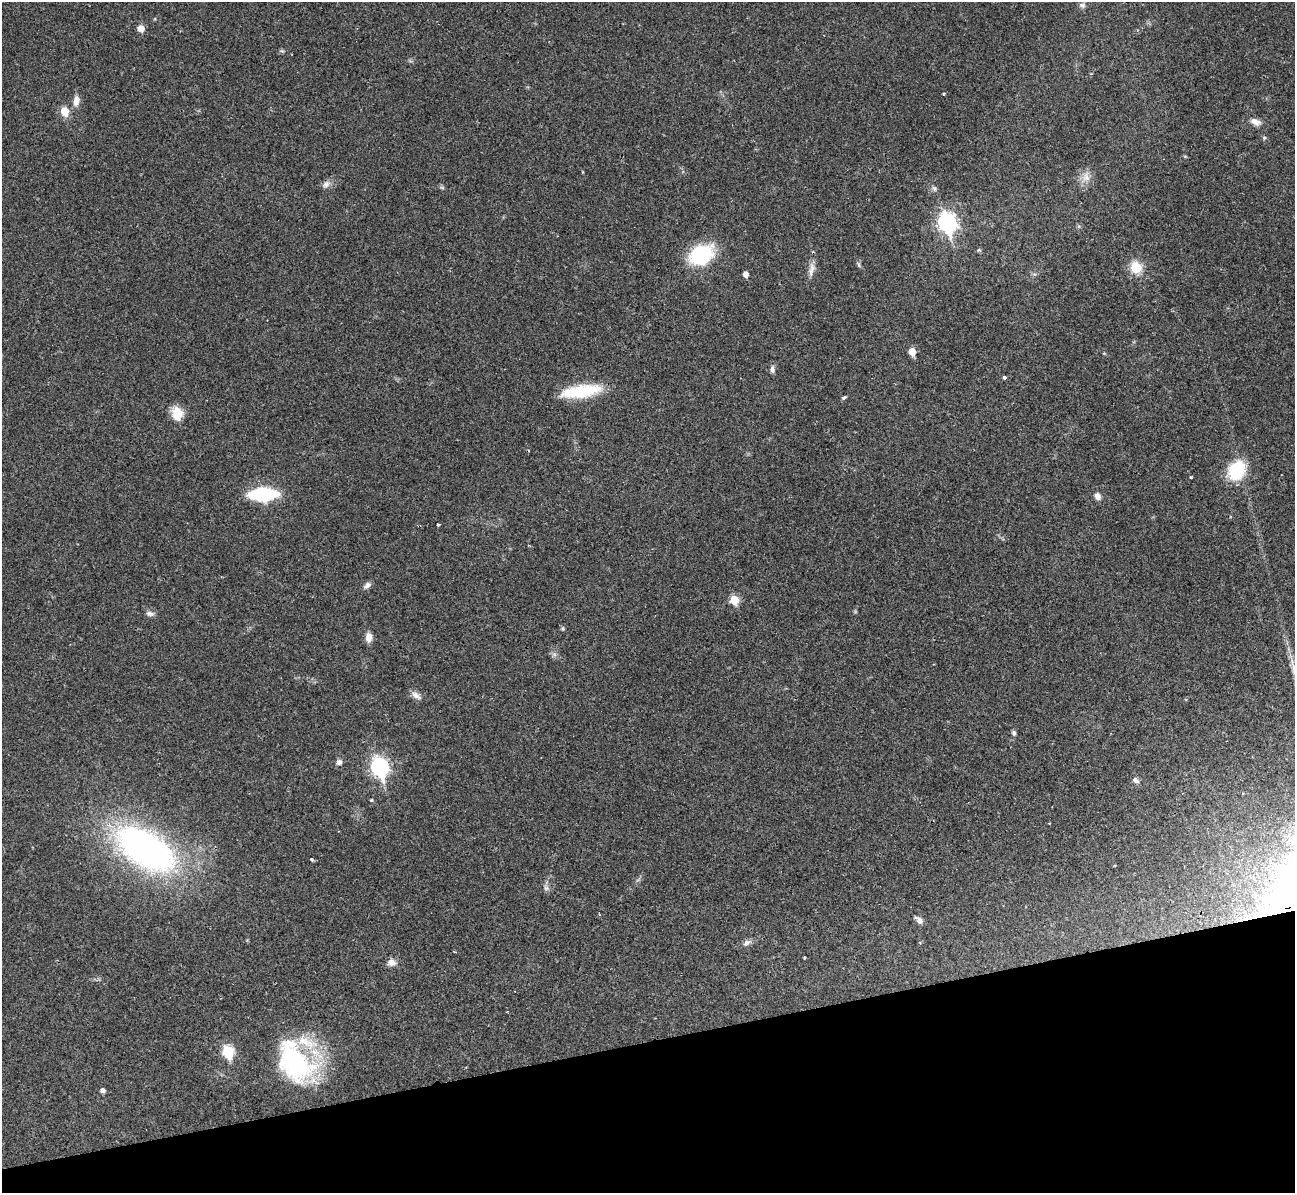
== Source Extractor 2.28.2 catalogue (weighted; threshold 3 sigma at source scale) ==
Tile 14 of 4 x 4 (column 2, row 4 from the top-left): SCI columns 1308-2600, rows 305-1495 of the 5239 x 5221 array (HDU 1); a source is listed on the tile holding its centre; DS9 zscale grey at full resolution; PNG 1297 x 1195 px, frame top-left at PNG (2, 2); no overlay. Shown black and unused: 13% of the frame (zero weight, under 2 of 3 exposures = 3% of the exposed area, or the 3 px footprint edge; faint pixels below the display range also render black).
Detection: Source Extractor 2.28.2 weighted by HDU 2 'WHT'; one run over the whole footprint, this tile lists its part. Background 0.0282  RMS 0.004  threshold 0.0182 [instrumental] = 3 sigma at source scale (4.5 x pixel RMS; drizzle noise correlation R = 1.50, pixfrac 1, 0.05/0.05 arcsec/px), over >= 5 px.
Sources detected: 57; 1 too faint to see at this stretch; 1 cosmic-ray / hot-pixel residue — not listed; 1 inside a brighter listed object's ellipse — not listed separately; the other 54 listed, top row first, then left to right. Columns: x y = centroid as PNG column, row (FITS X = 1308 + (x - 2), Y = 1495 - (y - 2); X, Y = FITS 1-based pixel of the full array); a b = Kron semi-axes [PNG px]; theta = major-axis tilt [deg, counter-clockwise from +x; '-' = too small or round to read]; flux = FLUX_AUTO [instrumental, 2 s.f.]
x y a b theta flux
1082 5 9 8 - 1.5
141 28 6 5 - 4.6
282 51 7 4 -1 0.64
943 94 3 3 - 0.56
76 101 13 8 79 3.1
65 111 6 5 - 11
1255 122 13 8 -21 3
1264 138 5 5 - 0.59
1185 156 6 3 -19 0.42
582 172 4 3 - 0.33
1086 177 15 10 -74 3.8
326 184 12 8 54 2.1
442 188 6 4 -2 0.6
934 188 8 7 - 1
947 223 9 7 -74 150
979 250 5 4 - 0.72
701 255 20 15 28 36
859 264 10 4 -60 0.84
1136 267 12 11 - 9.2
811 269 22 8 79 3
746 274 5 4 - 2.6
912 352 5 5 - 6.7
772 369 9 6 -88 1.5
1004 377 3 3 - 1.9
581 391 44 13 8 22
844 398 5 3 - 1.5
177 413 16 12 -71 7
1236 470 18 14 60 24
1191 477 4 3 - 0.37
263 494 19 9 2 44
1097 496 10 8 -61 2
438 525 3 3 - 1.1
367 585 11 6 39 1.6
734 600 6 6 - 12
150 614 10 6 -14 1.7
562 628 7 5 -90 0.58
369 637 10 7 -89 3.6
554 654 7 6 - 1.2
416 695 15 8 -34 2.4
1014 733 6 5 - 0.95
339 762 8 7 - 1.5
380 767 9 7 -73 130
1136 780 9 6 -45 1.5
1049 823 3 2 - 0.45
145 849 48 24 -32 200
311 859 4 3 - 0.57
546 888 10 7 -62 1.4
919 920 10 6 -46 1.8
747 943 11 7 27 1.9
804 958 3 2 - 0.41
392 962 11 8 -8 2.6
228 1052 7 6 - 31
295 1063 52 37 -46 63
102 1091 5 5 - 1.5